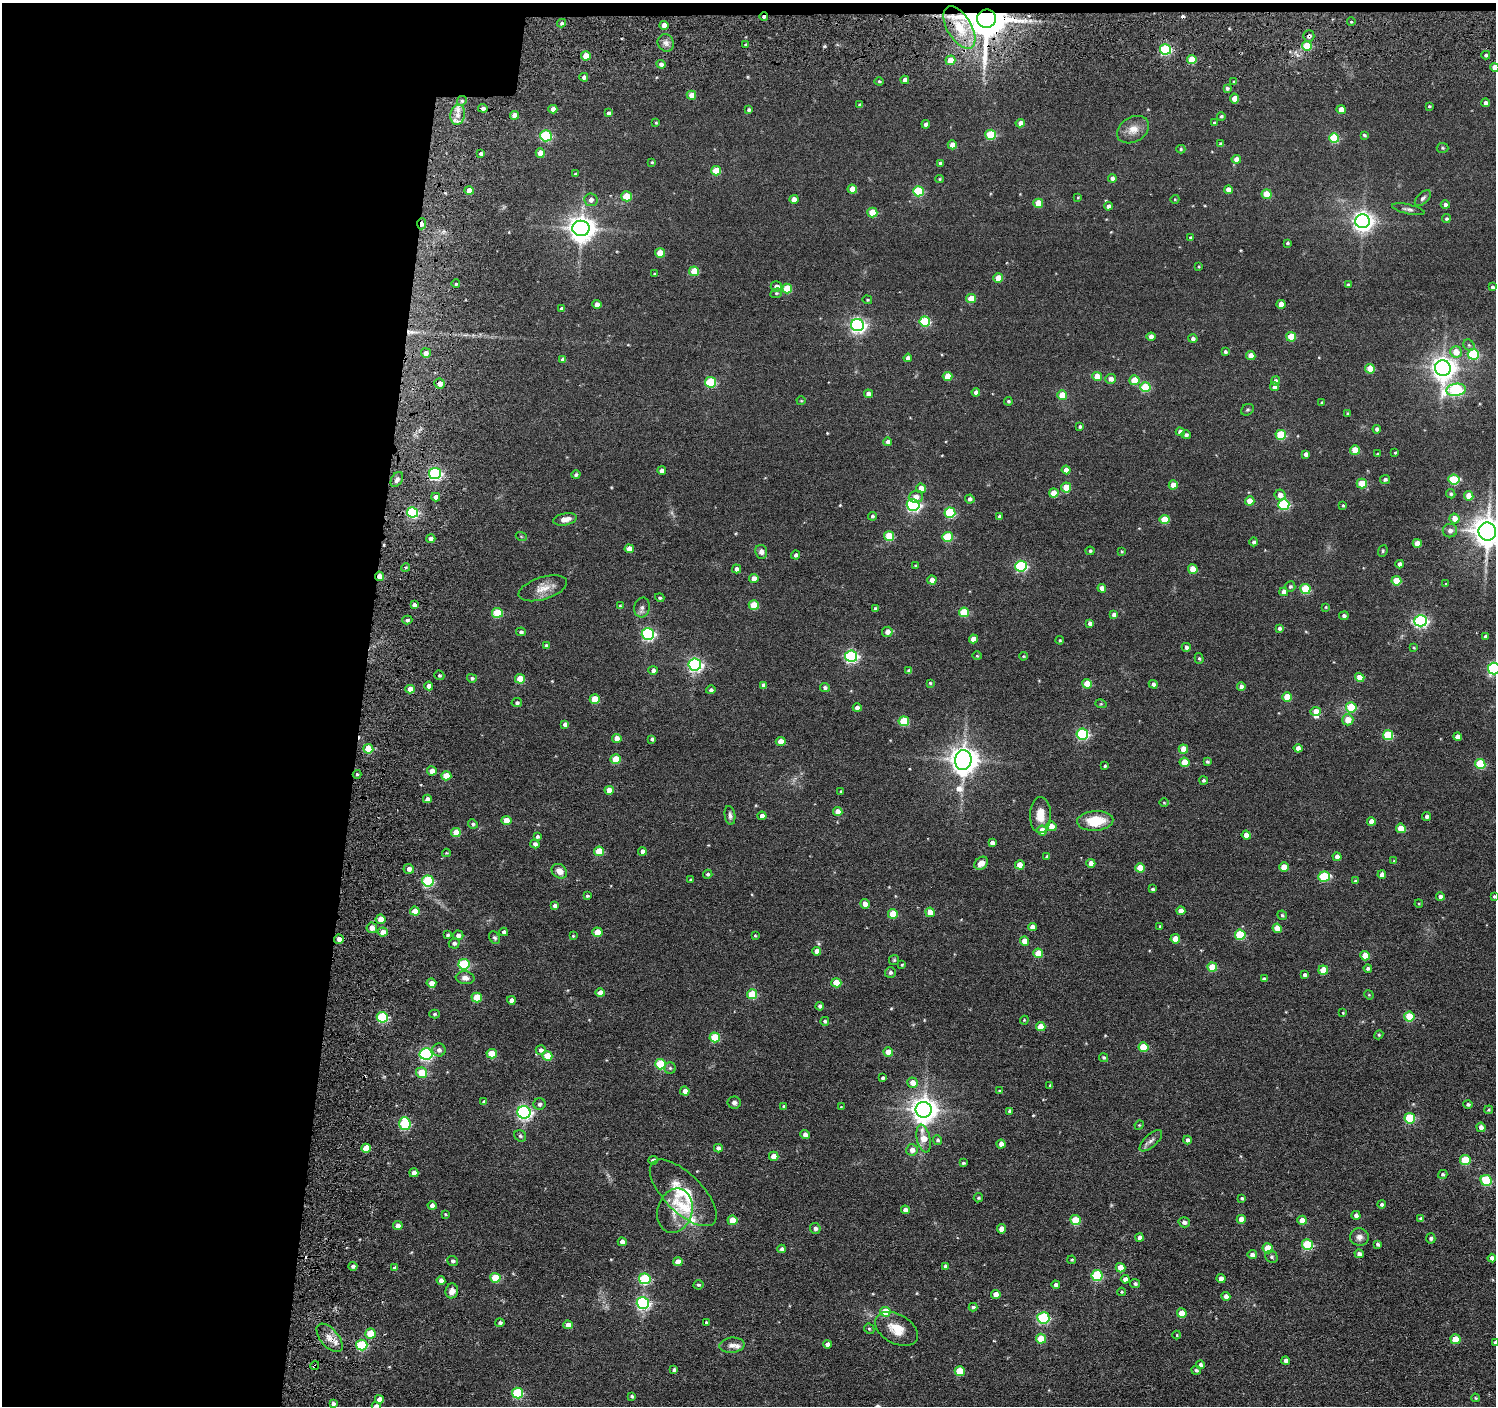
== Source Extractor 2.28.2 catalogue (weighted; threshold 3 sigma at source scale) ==
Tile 1 of 3 x 3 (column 1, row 1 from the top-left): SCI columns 61-1554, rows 2971-4374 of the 4603 x 4632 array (HDU 1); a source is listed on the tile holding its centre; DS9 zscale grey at full resolution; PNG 1498 x 1408 px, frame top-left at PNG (2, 3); each listed source drawn as its Kron ellipse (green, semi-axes under 4 px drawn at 4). Shown black and unused: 25% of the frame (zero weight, under 3 of 6 exposures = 5% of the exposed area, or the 3 px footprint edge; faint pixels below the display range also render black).
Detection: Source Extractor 2.28.2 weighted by HDU 2 'WHT'; one run over the whole footprint, this tile lists its part. Background 0.0636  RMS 0.0085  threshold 0.0349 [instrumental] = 3 sigma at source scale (4.09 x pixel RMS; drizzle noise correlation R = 1.36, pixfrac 0.8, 0.05/0.05 arcsec/px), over >= 5 px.
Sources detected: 522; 1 too faint to see at this stretch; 1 cosmic-ray / hot-pixel residue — neither listed nor drawn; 4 inside a brighter listed object's ellipse — not listed separately; of the other 516, all 500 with FLUX_AUTO >= 0.651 (the completeness limit of this list) listed and drawn (16 fainter detections not listed), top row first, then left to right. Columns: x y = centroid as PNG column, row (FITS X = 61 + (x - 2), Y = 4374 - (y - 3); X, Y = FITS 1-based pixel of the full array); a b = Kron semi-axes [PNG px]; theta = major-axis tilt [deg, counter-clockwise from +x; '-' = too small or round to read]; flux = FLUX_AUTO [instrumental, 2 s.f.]
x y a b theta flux
764 17 4 3 - 1.6
987 19 9 9 - 3100
1351 22 4 3 - 0.7
562 23 4 3 - 1.6
664 25 4 4 - 6.1
959 27 24 12 -59 24
1309 36 5 5 - 2.2
666 43 9 8 - 3.5
746 45 3 3 - 1.3
1307 46 5 5 - 26
1166 49 5 5 - 78
1486 55 4 3 - 1.2
586 56 5 4 - 13
1192 59 5 4 - 15
950 60 5 5 - 12
661 64 4 4 - 2.7
1495 67 4 4 - 7.4
584 77 4 4 - 2.4
905 80 4 4 - 4.2
879 81 4 4 - 0.97
1234 82 4 3 - 0.89
1227 88 4 4 - 1.5
691 95 5 4 - 7.5
1234 99 5 4 - 8
462 101 5 4 - 1.4
1486 103 4 4 - 3.1
860 105 4 3 - 1.7
1429 106 3 3 - 0.8
483 108 5 4 - 2.8
553 109 4 4 - 4.7
1341 109 4 4 - 7.2
749 110 4 3 - 1.6
608 113 4 4 - 2.3
458 115 10 7 80 5.7
515 115 4 4 - 6.8
1221 116 4 4 - 1.2
656 123 4 3 - 0.77
1020 123 4 4 - 4.7
1214 123 3 3 - 1.3
926 124 4 4 - 2.6
1133 130 17 12 30 8.6
991 135 5 5 - 36
1364 135 4 3 - 1.2
546 136 6 5 - 65
1334 138 5 5 - 36
1221 144 4 4 - 2.4
952 145 4 4 - 7.2
1442 148 6 5 - 1
1181 149 4 4 - 0.94
540 153 4 4 - 8
481 154 4 3 - 1.8
1236 159 4 4 - 4.7
652 162 3 3 - 0.83
940 163 3 3 - 1.3
716 171 5 5 - 18
575 174 4 3 - 1
1112 178 4 4 - 2.3
939 179 4 4 - 0.83
852 189 4 4 - 8.9
469 190 4 4 - 6.9
1228 190 4 4 - 4.8
918 191 5 5 - 46
1267 194 5 4 - 19
626 196 5 5 - 21
1078 197 3 3 - 0.65
1423 198 10 5 44 2.1
794 199 4 4 - 5
1175 199 4 4 - 0.7
591 200 7 6 - 3.2
1038 203 5 4 - 13
1445 205 4 4 - 2.8
1108 206 4 4 - 2.5
1408 209 16 5 -12 2.5
872 213 5 5 - 21
1446 219 4 4 - 1.2
1362 221 7 7 - 440
422 224 5 4 - 4
581 228 8 7 - 860
1190 237 4 4 - 1
1287 243 3 3 - 1.1
660 253 5 4 - 17
1199 266 4 4 - 0.65
694 271 5 4 - 18
655 274 3 3 - 1.1
998 278 5 4 - 12
456 284 4 3 - 0.69
1348 285 4 4 - 1.9
776 286 5 5 - 4.2
1492 287 3 3 - 1.5
787 289 5 5 - 23
776 293 6 4 21 1
971 298 5 4 - 14
867 300 5 4 - 0.78
597 304 4 4 - 4.7
1281 304 4 4 - 7.8
562 309 4 4 - 2.9
925 321 5 5 - 46
857 325 6 6 - 220
1151 337 4 4 - 4.4
1291 337 5 5 - 19
1193 339 5 4 - 2.3
1469 345 6 5 - 1.3
1225 352 4 3 - 1.6
1456 352 6 5 - 12
426 353 5 5 - 3.3
1473 354 5 5 - 53
1251 356 4 4 - 9.1
908 358 4 4 - 3.7
563 359 4 4 - 2.9
1443 368 8 8 - 670
1370 369 5 4 - 16
947 376 5 4 - 12
1097 376 5 4 - 11
1111 379 5 5 - 4.6
1134 380 5 5 - 18
1276 381 4 4 - 3.6
710 382 5 5 - 47
440 384 5 5 - 4.8
1145 387 5 5 - 33
1274 387 4 4 - 5.3
1456 390 10 6 7 100
976 392 4 4 - 2.7
868 394 4 4 - 5.2
1062 395 5 4 - 15
801 401 4 4 - 0.74
1008 401 4 4 - 1.1
1322 402 4 3 - 0.77
1247 410 7 5 30 1.2
1348 413 3 3 - 1.1
1080 427 4 3 - 1.3
1377 429 4 4 - 2.1
1180 432 4 4 - 5.3
1186 435 4 4 - 2.1
1281 435 5 5 - 34
888 442 4 4 - 2.9
1355 450 5 4 - 14
1395 453 3 3 - 0.79
1306 454 4 4 - 3
1377 454 4 3 - 0.83
1066 470 4 4 - 5.1
662 471 4 4 - 3.9
435 474 6 5 - 130
576 475 4 4 - 2
397 479 8 5 58 2.5
1385 479 5 4 - 1.5
1454 480 5 5 - 39
1362 484 5 5 - 23
1173 485 4 4 - 8.9
1066 487 5 5 - 15
921 488 5 5 - 7.3
1054 493 5 4 - 11
1451 494 5 4 - 1.5
1280 495 5 5 - 5.6
1469 496 5 4 - 9.7
436 497 4 4 - 4.2
916 497 7 6 - 4.9
970 499 4 4 - 2.3
1250 501 5 4 - 10
1284 504 5 5 - 75
913 505 6 6 - 140
1343 506 3 3 - 0.92
413 512 5 5 - 78
950 513 5 5 - 54
872 516 4 4 - 1.4
999 517 4 4 - 2.6
1455 518 5 4 - 8.6
565 519 12 6 11 6.4
1165 520 5 4 - 21
1450 531 7 6 - 3.7
1487 531 9 8 - 1300
521 536 5 3 - 0.78
889 536 5 5 - 25
947 537 5 5 - 33
431 538 4 4 - 3.1
1254 542 4 4 - 1.9
1417 543 4 4 - 7.6
629 549 4 4 - 7.7
1090 551 4 4 - 1.3
1122 551 4 3 - 0.76
1383 551 6 4 71 1
761 552 7 6 - 3.4
796 555 4 4 - 1.9
1400 564 4 4 - 3.7
916 566 4 3 - 1.4
1021 566 6 5 - 86
406 567 4 3 - 1.1
737 569 4 4 - 3.2
1193 569 5 4 - 14
380 576 4 4 - 6.9
754 578 4 4 - 5.8
932 580 4 4 - 5.2
1396 581 5 4 - 22
1446 584 4 3 - 0.72
1290 586 5 5 - 1.4
543 588 25 11 17 9.6
1102 588 4 4 - 5
1305 589 5 5 - 32
1284 592 4 4 - 6.1
660 598 5 4 - 1.1
414 605 4 4 - 3.6
754 605 5 5 - 19
620 606 4 4 - 0.72
642 607 10 7 76 2.8
1326 607 3 3 - 0.67
875 608 4 4 - 1.6
964 612 5 5 - 25
497 613 5 5 - 28
1114 615 4 4 - 3.4
1344 616 5 4 - 2
407 620 5 4 - 1.7
1421 621 6 5 - 130
1090 623 4 4 - 2.9
1279 628 4 4 - 1.7
521 632 5 4 - 1.8
887 632 5 5 - 5.1
648 634 6 6 - 120
1485 636 4 3 - 1.1
973 639 4 4 - 6.4
1060 640 4 3 - 0.82
546 646 4 4 - 2.5
1186 647 4 4 - 2.7
1414 648 4 4 - 0.73
851 656 6 5 - 130
977 656 4 4 - 0.85
1023 656 4 3 - 0.8
1199 658 5 4 - 1.2
695 665 6 6 - 170
1494 669 6 6 - 110
653 670 5 4 - 2.8
909 671 4 4 - 2.3
439 675 5 4 - 1.4
1360 677 5 4 - 12
472 678 5 4 - 1.7
520 679 5 4 - 15
930 683 4 3 - 0.94
1087 684 5 4 - 17
1153 684 4 4 - 3
763 685 4 4 - 2.6
429 686 4 4 - 3.7
825 687 5 4 - 2.1
1241 687 4 4 - 4
410 689 5 4 - 8.2
711 690 5 4 - 1.9
1287 697 5 4 - 15
595 699 5 5 - 17
517 703 5 4 - 1.9
1101 704 6 3 -17 0.77
1351 707 5 5 - 30
857 708 4 4 - 4.3
1316 711 5 4 - 8
1348 720 5 5 - 10
904 721 5 5 - 28
565 724 4 4 - 2.9
1082 734 6 5 - 91
1388 735 5 5 - 38
1458 737 4 4 - 5.3
617 738 5 4 - 5.8
652 739 4 3 - 1.7
781 742 5 4 - 10
1298 748 4 4 - 4.9
368 749 5 4 - 18
1183 749 5 4 - 11
616 759 5 5 - 17
963 760 10 8 83 1000
1184 762 5 4 - 14
1207 762 3 3 - 1.4
1480 764 5 5 - 38
1105 766 3 3 - 1.1
432 771 5 4 - 6.4
357 774 4 4 - 1
446 776 5 4 - 14
1204 780 4 4 - 1.5
609 790 4 4 - 8.3
841 792 3 3 - 0.8
427 799 4 4 - 2.7
1164 802 5 3 - 0.73
838 812 4 4 - 7.1
730 815 9 5 -81 2.4
1040 815 18 10 88 11
762 816 4 4 - 4
1427 816 4 4 - 1.8
506 820 5 4 - 8
1095 821 18 10 3 23
1371 822 4 4 - 6.4
473 824 5 4 - 1.4
1051 826 5 5 - 7.5
1401 828 5 4 - 15
1042 831 5 5 - 11
456 832 5 4 - 10
1246 835 4 4 - 6.8
537 836 4 4 - 1.4
992 843 4 4 - 2.9
535 844 4 4 - 2.7
599 851 5 5 - 19
642 851 4 4 - 3.6
446 853 4 4 - 0.85
1047 857 4 3 - 2
1337 857 4 4 - 4.8
1394 861 4 4 - 0.85
981 863 7 5 39 6.1
1091 863 4 4 - 5.8
1020 865 5 4 - 9.5
1284 867 5 4 - 13
1140 868 5 4 - 13
409 869 5 5 - 3.9
559 871 8 6 -38 6.3
708 874 5 4 - 1.7
1382 875 4 4 - 4.2
1324 877 6 5 - 45
691 880 4 3 - 1
428 881 6 5 - 74
1355 881 4 3 - 1
1152 889 4 3 - 1.2
587 896 3 3 - 1.1
1494 896 3 3 - 1.1
1440 897 4 4 - 2.9
865 904 5 4 - 5.5
1419 904 4 3 - 0.66
555 906 4 4 - 3.1
415 911 5 4 - 12
1181 911 4 4 - 6.4
930 912 5 4 - 10
893 914 5 5 - 20
1282 915 5 4 - 1.2
381 919 5 5 - 8.1
1160 926 4 3 - 0.97
1032 927 4 4 - 5.3
372 928 5 5 - 5.6
1277 928 5 4 - 11
383 932 5 4 - 6.2
504 932 4 4 - 1.9
597 932 5 4 - 15
447 935 4 4 - 1.3
458 935 5 4 - 3
755 935 3 3 - 0.66
1240 935 5 5 - 38
573 936 3 3 - 0.77
495 938 7 5 -54 1.5
339 939 5 4 - 3.9
1175 939 5 4 - 12
1024 941 4 4 - 7.7
454 943 5 5 - 2.2
817 951 4 4 - 5.5
1038 953 5 5 - 15
1365 956 5 4 - 16
894 960 5 5 - 1
464 964 5 5 - 64
902 965 3 3 - 0.91
1212 967 5 4 - 19
1368 968 4 3 - 1.6
1323 970 5 4 - 12
890 972 5 5 - 2.3
1304 975 4 4 - 1.9
465 978 9 6 -6 3.4
1264 979 4 4 - 2.1
431 983 5 4 - 5.9
836 983 5 5 - 16
600 993 4 4 - 7.9
752 994 5 5 - 27
1369 995 5 4 - 0.79
477 997 5 5 - 19
511 1000 4 4 - 3.8
820 1006 4 4 - 2.2
1343 1013 4 3 - 0.68
434 1014 5 4 - 1.3
382 1017 5 5 - 62
1409 1017 5 5 - 25
1024 1020 4 4 - 0.72
825 1021 4 4 - 1.3
1041 1027 5 4 - 12
1379 1035 5 4 - 0.99
715 1037 5 5 - 29
1143 1047 5 5 - 24
439 1050 6 6 - 3
541 1050 5 4 - 2.8
888 1052 5 4 - 12
426 1054 6 6 - 140
492 1054 5 4 - 17
547 1056 5 4 - 16
1104 1057 5 4 - 1.2
660 1064 5 5 - 42
670 1068 5 5 - 1.4
421 1073 5 5 - 18
883 1078 3 3 - 1.6
913 1083 5 5 - 6.8
1050 1085 4 4 - 0.81
685 1091 5 4 - 5.3
999 1091 4 3 - 0.74
484 1102 4 4 - 1.5
734 1103 6 6 - 2.6
540 1104 6 6 - 2
1468 1104 4 4 - 1.7
784 1106 4 3 - 0.91
841 1107 4 3 - 0.66
924 1110 8 8 - 810
1489 1110 4 3 - 0.97
1010 1111 4 4 - 2.2
524 1112 6 6 - 180
1410 1118 5 5 - 47
405 1123 6 5 - 66
1139 1125 5 4 - 0.82
1481 1127 5 4 - 3.7
805 1135 5 4 - 4.4
520 1136 6 5 - 1.4
924 1139 14 6 -77 11
938 1140 5 4 - 1.5
1187 1140 4 4 - 2.6
1151 1141 14 6 43 3.5
1001 1144 4 4 - 4.8
366 1148 5 4 - 14
718 1148 4 4 - 2.7
912 1150 6 5 - 5.6
774 1156 5 4 - 8.7
653 1160 5 4 - 2
1465 1160 5 5 - 26
963 1163 4 3 - 1.2
414 1173 4 4 - 3.8
1443 1174 5 4 - 1.3
1486 1180 6 5 - 42
683 1193 43 19 -45 30
978 1198 5 4 - 1.1
1242 1198 4 3 - 1.5
1382 1204 4 4 - 2
432 1206 4 4 - 4.6
905 1210 4 4 - 3.2
675 1211 22 17 74 13
445 1214 3 3 - 0.71
1356 1215 4 4 - 2.6
1241 1219 4 4 - 7.5
1421 1219 4 4 - 2.8
732 1220 5 4 - 14
1075 1220 5 5 - 27
1302 1220 5 4 - 8.2
1184 1222 5 5 - 3.4
398 1226 5 4 - 4.6
815 1228 5 5 - 2.5
1001 1229 4 4 - 8.1
1359 1237 9 9 - 4.1
1140 1238 4 4 - 2.9
1431 1238 5 4 - 1.8
622 1242 4 4 - 4.8
1378 1244 4 3 - 1.6
1307 1245 5 5 - 50
1268 1248 5 5 - 22
782 1249 4 4 - 2.1
1359 1254 5 4 - 2.9
1252 1255 4 4 - 3.9
1272 1257 6 6 - 1.7
1492 1258 4 4 - 2.6
1072 1260 4 3 - 0.84
453 1261 5 5 - 1.9
678 1262 5 4 - 8.6
353 1266 4 4 - 2.6
945 1266 4 4 - 2
395 1268 4 4 - 2.3
1121 1268 5 4 - 11
1097 1276 5 5 - 58
495 1278 5 5 - 27
645 1279 5 5 - 68
1125 1279 4 4 - 3.2
1221 1279 4 4 - 4.8
441 1280 4 4 - 3.8
1135 1283 5 4 - 1.7
698 1285 5 4 - 1.5
1056 1285 4 4 - 3
452 1291 7 6 - 5.4
1121 1292 4 4 - 0.93
996 1294 5 4 - 6.1
1226 1296 4 4 - 3.8
643 1303 6 6 - 130
973 1307 4 3 - 1.4
885 1312 5 5 - 23
1182 1313 5 4 - 12
1043 1318 6 5 - 79
706 1322 4 3 - 0.76
500 1323 5 4 - 1.9
568 1325 5 4 - 7.8
869 1329 5 4 - 1
896 1329 23 14 -29 15
370 1333 5 5 - 24
1177 1335 4 4 - 0.74
329 1338 17 9 -49 8.2
1041 1339 5 5 - 15
1455 1339 5 5 - 13
1495 1342 4 4 - 1.7
828 1344 4 4 - 3.9
362 1345 6 5 - 50
732 1345 13 7 6 3.8
1286 1361 4 4 - 3.4
1200 1365 4 4 - 2.3
315 1366 4 3 - 6
674 1370 4 3 - 1.5
1196 1370 5 4 - 1.7
960 1371 5 5 - 24
518 1393 5 5 - 55
632 1396 4 3 - 1.5
1475 1398 4 3 - 0.88
379 1399 4 4 - 5.9
333 1404 4 3 - 2.5
376 1406 4 4 - 3.5
Overlapping masked pixels (flux is a lower limit): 11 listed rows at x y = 764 17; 987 19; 664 25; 1309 36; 422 224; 440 384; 413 512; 380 576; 339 939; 329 1338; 315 1366
Isophote crosses this tile's border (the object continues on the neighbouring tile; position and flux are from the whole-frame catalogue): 6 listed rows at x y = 1495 67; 1487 531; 1494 669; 1494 896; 1495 1342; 376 1406